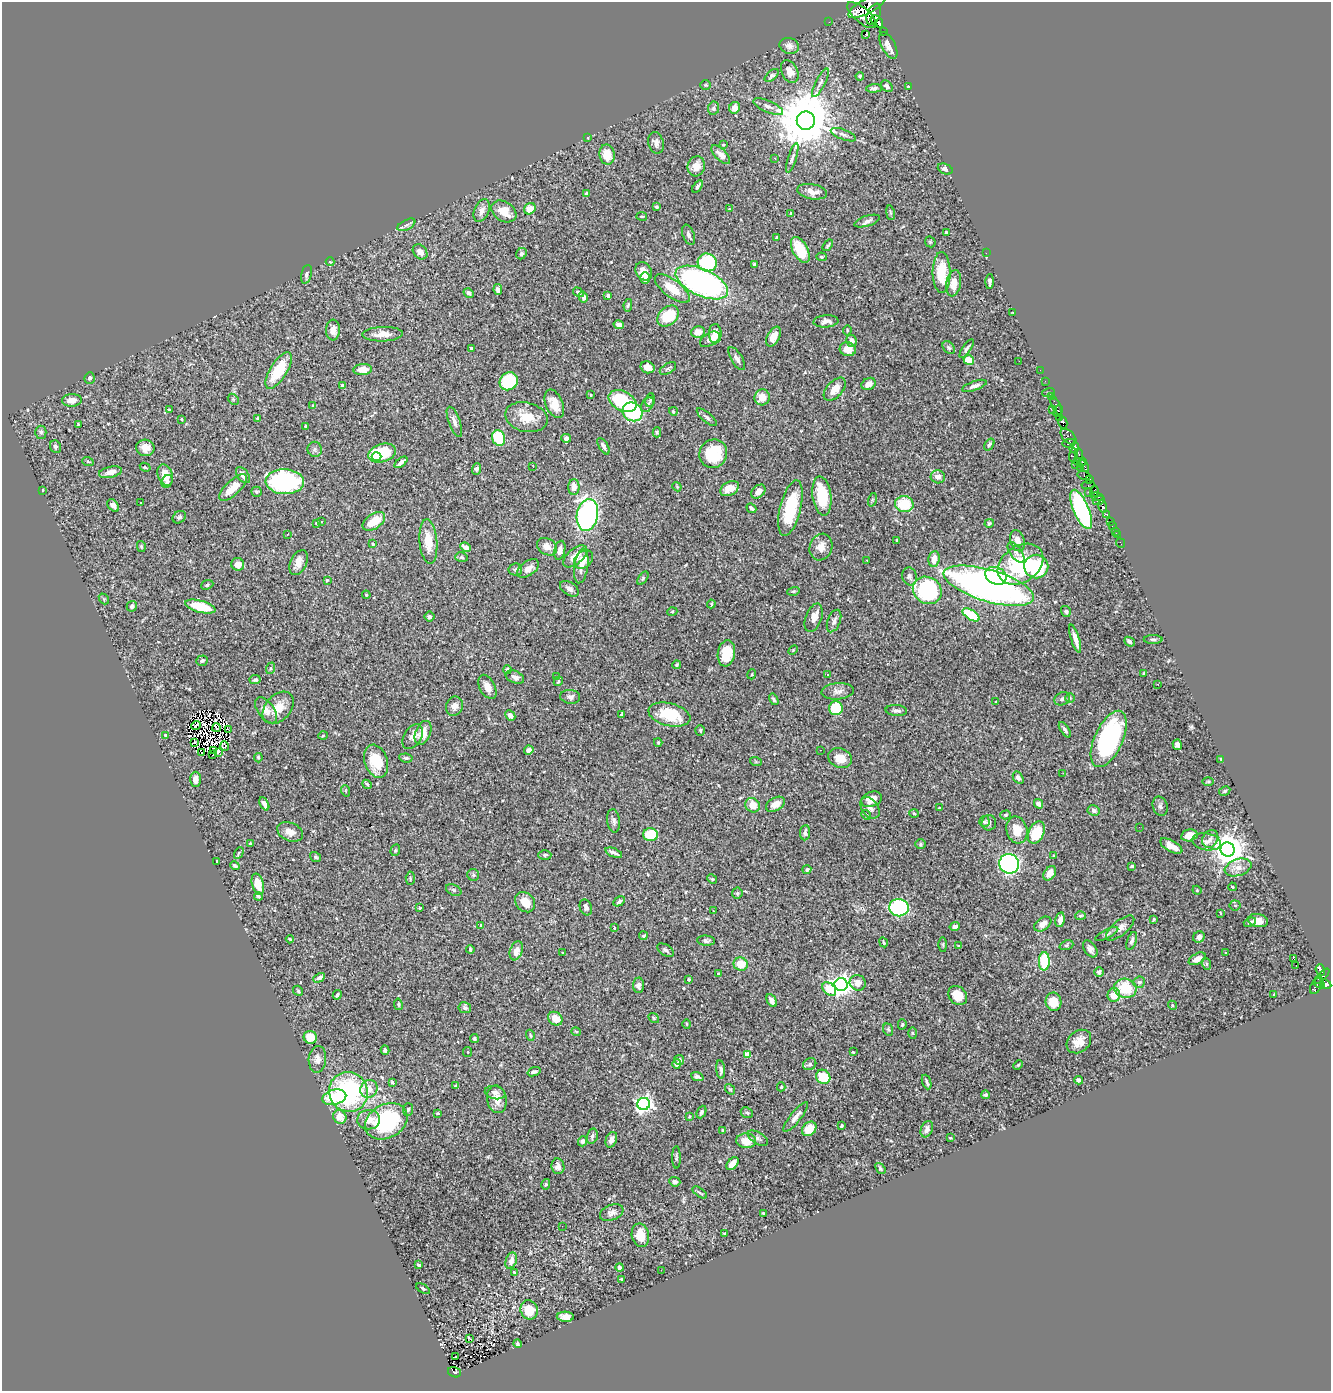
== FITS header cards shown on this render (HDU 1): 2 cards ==
NAXIS1  =                 1329
NAXIS2  =                 1389

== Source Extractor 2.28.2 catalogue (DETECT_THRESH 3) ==
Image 1329 x 1389 px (HDU 1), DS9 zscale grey, 1 PNG px = 1 image px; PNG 1333 x 1393 px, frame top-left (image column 1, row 1389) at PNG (2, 2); each listed source drawn as its Kron ellipse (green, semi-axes under 4 px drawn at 4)
Background 0.669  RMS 0.015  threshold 0.0436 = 3 sigma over >= 5 px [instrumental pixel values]
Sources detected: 525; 3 with non-positive FLUX_AUTO (blend fragments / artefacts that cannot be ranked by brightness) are neither listed nor drawn; of the other 522, the 500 brightest by FLUX_AUTO listed and drawn (22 fainter detections omitted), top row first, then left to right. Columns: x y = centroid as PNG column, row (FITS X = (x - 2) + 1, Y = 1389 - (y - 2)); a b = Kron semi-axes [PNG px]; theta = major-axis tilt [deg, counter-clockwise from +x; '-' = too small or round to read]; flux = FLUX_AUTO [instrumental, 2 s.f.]
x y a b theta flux
867 6 21 7 28 5000
874 14 11 6 65 4600
862 15 18 7 -41 6200
877 21 7 5 -45 8900
829 22 2 2 - 10
884 32 3 2 - 17
866 35 3 3 - 6.3
888 45 14 6 -63 6.7
789 46 10 8 -16 4
790 72 12 8 -64 9
772 76 8 4 41 1.9
860 76 4 4 - 1.7
820 83 16 4 63 3.7
706 85 5 5 - 1.4
887 86 7 4 -46 2.7
908 86 3 2 - 0.76
874 88 8 4 5 2.2
768 106 16 6 -24 4.7
713 108 6 5 - 2
734 108 6 5 - 6.4
806 121 9 9 - 7200
843 135 13 5 -22 3.4
588 137 3 2 - 0.83
656 143 11 7 -78 5.5
723 145 4 3 - 0.88
607 155 10 7 -80 15
721 155 12 5 -44 6.9
775 158 3 2 - 0.8
792 158 15 3 73 2.9
696 166 10 8 74 11
945 169 8 5 -21 3.6
697 186 7 4 57 2.6
812 192 15 7 -11 8.5
587 193 4 3 - 3
657 207 4 3 - 1.4
530 209 6 5 - 13
729 209 4 3 - 0.86
482 210 12 7 66 6
504 211 13 9 -32 15
791 213 3 3 - 0.87
890 213 7 3 -81 1.1
642 216 5 2 - 0.94
867 221 13 5 17 3.6
406 225 10 5 27 3.2
946 233 4 4 - 1.6
689 235 10 5 -70 3.6
777 238 4 3 - 2.2
930 242 6 5 - 1.3
828 245 6 3 52 1.7
800 250 14 7 -62 25
420 252 8 6 -48 7
986 253 2 2 - 5.2
521 254 6 5 - 1.8
821 257 5 4 - 1
330 262 4 3 - 1.3
707 262 9 9 - 84
754 265 4 3 - 2.3
644 271 10 7 -56 9.5
942 272 20 9 -90 30
306 274 9 5 76 2.8
645 278 6 5 - 5.5
990 281 7 3 89 2.3
702 283 28 13 -24 340
954 283 13 7 79 12
672 289 21 8 -37 21
498 290 5 4 - 3.2
578 292 6 4 -32 2
469 293 5 4 - 2.6
608 296 4 3 - 2.1
583 297 5 4 - 3.7
628 305 6 4 80 1.5
1013 312 2 2 - 7.6
668 316 12 9 43 32
826 321 12 6 5 4.4
619 325 5 4 - 6.1
333 330 10 7 87 6.2
847 330 5 3 - 1
698 332 7 5 13 9.5
383 334 20 7 2 10
715 334 9 6 89 9.4
773 337 11 6 63 9.8
710 339 11 6 30 4.9
852 341 6 5 - 4.6
471 348 3 3 - 1.9
949 348 7 5 -51 2
848 349 8 7 - 9.8
967 349 11 4 56 2.6
737 359 13 5 -58 4.1
969 360 5 5 - 14
1019 361 2 2 - 1.2
647 367 7 6 - 7.9
363 369 9 5 5 13
668 369 9 5 31 1.9
1040 370 2 2 - 14
279 371 21 8 58 39
90 378 6 5 - 2.4
509 381 9 8 - 55
1045 381 2 2 - 2.9
869 384 7 6 - 7.9
342 385 3 3 - 2.6
974 386 13 4 19 4.3
835 389 14 8 47 10
1048 393 6 2 18 45
591 395 3 2 - 0.81
1051 396 4 2 - 41
762 397 8 7 - 11
233 399 6 4 -46 1.4
72 400 10 6 5 6.2
650 400 7 4 79 1.9
623 401 15 9 -27 56
554 404 15 8 -67 13
647 405 8 5 55 2.4
313 406 3 2 - 0.73
1056 406 9 3 -65 110
1052 409 3 2 - 26
169 410 3 2 - 0.87
673 411 4 4 - 1.7
1058 411 6 3 67 780
632 412 10 9 - 81
526 417 21 14 -14 19
707 417 12 5 -40 2.8
1059 417 4 3 - 570
257 418 3 3 - 1
182 419 3 3 - 1
454 422 16 5 -70 4.9
1063 423 6 3 -78 370
79 424 3 3 - 5.4
305 426 3 2 - 1
41 432 6 5 - 2.6
657 432 5 4 - 1.2
1068 437 10 5 -45 810
499 438 8 6 -71 37
566 438 5 4 - 3.3
1069 443 6 3 10 1100
989 444 6 3 57 1.7
603 446 9 4 -59 3.7
55 447 6 5 - 2.4
145 448 9 8 - 8.2
1074 448 5 3 - 830
315 449 7 7 - 3
382 453 14 9 18 55
713 454 14 13 - 35
1079 454 5 3 - 310
1073 455 7 3 88 370
376 456 5 4 - 7.9
1077 461 4 3 - 260
88 462 6 3 -21 1.2
401 462 7 3 40 3.2
1082 462 4 4 - 110
1075 464 2 2 - 8.7
1084 466 6 3 -60 340
145 467 5 3 - 1.2
533 467 2 2 - 3.7
1080 467 3 3 - 420
477 469 6 4 68 1.7
110 472 11 5 12 7
165 475 11 7 -69 13
243 475 9 5 -53 5.6
1084 476 6 3 -16 870
938 477 7 6 - 5.8
1089 479 4 3 - 760
167 481 7 5 63 2.7
285 482 19 12 -2 150
1088 485 6 3 10 290
574 487 8 5 88 10
677 487 5 3 - 0.92
233 488 17 7 44 14
730 489 10 6 30 12
42 490 3 3 - 1.8
1094 491 6 3 86 91
256 492 5 5 - 1.7
758 492 8 6 40 6.1
1089 492 2 2 - 6.3
822 496 20 9 -83 38
1097 497 6 3 -8 110
872 500 7 4 72 1.3
1099 500 6 3 16 60
141 503 3 3 - 2.5
904 504 9 8 - 31
113 505 7 5 -49 4.9
1103 506 6 3 -72 900
751 508 5 3 - 2.2
790 508 28 10 76 49
1081 509 21 7 -67 160
1106 514 4 3 - 210
587 515 16 10 80 250
179 517 7 5 37 1.8
374 521 13 7 35 21
322 522 3 2 - 0.9
1110 522 3 3 - 52
316 523 3 2 - 0.76
989 523 5 4 - 1.5
1112 526 2 2 - 8.7
1115 531 3 2 - 16
288 534 3 2 - 1.8
1117 535 4 2 - 7.7
897 540 3 2 - 0.74
428 541 22 9 -85 20
1017 541 11 7 -74 7.2
1120 543 5 2 - 15
373 544 3 3 - 1.4
141 546 6 4 -79 1
466 547 6 4 -24 4.4
547 547 11 8 -30 6.7
821 547 13 11 69 9.9
560 550 9 5 77 4.5
1016 552 12 5 -54 3.4
575 556 14 7 41 13
461 557 6 4 -16 2
583 559 10 8 40 8.7
934 559 8 5 81 10
867 560 3 3 - 2.7
298 563 13 8 64 8.2
238 564 6 6 - 8.8
1021 564 25 18 35 74
581 566 17 7 82 7.7
1036 567 12 12 - 58
528 568 12 7 36 7.2
515 569 7 6 - 2.4
909 576 9 7 -77 3.3
996 576 11 8 -23 45
643 578 8 4 55 1.6
327 580 4 4 - 1.3
207 585 6 4 22 1.8
989 586 47 16 -16 520
569 589 10 6 -34 3.9
927 590 15 13 -33 110
793 591 6 4 17 1.2
366 595 4 3 - 1
104 599 6 4 -50 1.2
711 604 4 3 - 1.2
132 606 5 5 - 3.7
200 607 15 6 -15 31
1066 611 6 5 - 1.9
672 612 5 3 - 0.92
971 615 9 5 -32 36
430 617 5 5 - 2.5
814 618 15 8 70 8.4
834 621 12 6 69 3.7
1075 639 15 3 -73 6.2
1153 639 9 3 0 1.6
1129 642 5 3 - 2.7
793 650 5 3 - 0.98
726 653 13 8 82 26
202 661 6 5 - 1.7
677 665 4 3 - 1.3
271 668 6 4 71 1.5
507 670 4 3 - 1.6
1144 673 3 3 - 1.2
752 674 5 3 - 0.91
827 674 3 2 - 1.1
556 676 3 2 - 0.76
515 677 10 6 -23 3.9
255 680 5 4 - 2.2
558 681 5 4 - 1.7
1158 684 2 2 - 0.82
487 687 13 7 -63 7.7
838 691 16 8 4 6
570 697 10 7 -5 3.6
1070 698 4 4 - 1.2
774 699 6 4 -59 1.9
1062 699 8 6 30 2.5
996 702 4 3 - 1
454 706 10 8 62 5.8
278 708 18 12 48 15
836 708 7 7 - 31
266 710 15 8 -54 7.6
896 711 11 5 -4 3.5
622 714 4 3 - 1.7
510 715 5 4 - 4.4
669 715 21 11 -14 39
196 725 5 2 - 1.8
216 728 4 4 - 1.5
228 729 2 2 - 550
700 730 5 4 - 1.6
1065 730 9 4 -56 2.7
423 733 12 7 68 13
165 735 3 3 - 0.8
323 736 5 3 - 0.88
413 737 13 8 58 6.6
1109 739 30 14 65 140
195 742 3 2 - 1.3
658 743 4 4 - 1.1
1177 745 5 4 - 3.2
225 746 5 4 - 4.4
214 750 4 2 - 0.73
529 750 5 4 - 2.6
821 750 2 2 - 3.2
218 752 4 3 - 5.6
201 753 3 2 - 1.7
213 755 3 2 - 2.7
258 758 5 3 - 1.3
406 758 7 4 -7 1.8
840 758 12 9 -21 12
1221 759 4 2 - 0.84
376 761 17 11 -71 28
756 762 6 4 -19 1
1063 773 2 2 - 2.7
1018 778 6 4 -57 3.7
196 779 7 5 -90 6.4
1208 782 6 3 0 1.1
367 784 5 3 - 1.4
346 791 6 3 -72 0.89
1225 791 6 4 28 1.5
871 799 10 7 21 10
264 804 7 4 -64 4.2
775 804 10 6 28 7.1
1038 804 5 4 - 4.1
753 805 8 7 - 11
1160 806 10 7 -70 3.4
870 808 12 8 -53 4.7
939 808 3 3 - 1.4
1094 810 6 5 - 2.8
914 813 5 3 - 0.92
866 815 5 4 - 1.9
1005 815 5 4 - 1.5
614 821 12 6 -83 3.8
984 821 5 5 - 1.8
989 823 8 7 - 4
1139 827 2 2 - 1.3
1017 830 14 10 -74 15
290 832 13 9 -24 7.8
1036 832 12 7 64 34
805 833 8 5 84 3.2
650 835 7 6 - 32
1189 835 8 6 12 9.3
1210 839 9 7 57 4.9
1207 842 15 8 -10 6.6
250 844 3 3 - 1.4
920 844 5 5 - 1.4
1171 846 12 5 -29 11
395 850 6 4 70 1.4
1228 850 7 7 - 1900
239 853 6 3 62 1.1
614 853 9 3 -21 3.4
545 855 6 5 - 1.8
1053 856 4 2 - 0.81
315 857 5 4 - 1.7
217 861 3 3 - 0.98
1009 864 10 9 - 240
235 866 5 3 - 1.7
1132 866 4 3 - 1.2
1238 867 14 8 18 9.1
807 870 4 4 - 1.9
1050 873 8 5 55 9.1
473 875 6 6 - 1.6
410 878 7 4 85 1.3
712 879 5 4 - 1.2
258 884 11 6 -75 14
1232 887 4 3 - 1
454 890 8 5 -27 2.2
1197 890 4 4 - 1
737 893 5 5 - 1.3
258 896 4 3 - 1.5
619 901 6 4 28 2.6
525 902 11 9 -45 13
1235 905 5 5 - 1.3
586 907 8 6 -71 3.1
420 908 3 3 - 1.1
899 908 10 8 -6 110
713 911 3 2 - 1.1
1221 913 4 2 - 1.4
1080 916 5 4 - 1.4
1154 919 4 3 - 1.2
1060 920 7 4 78 5.8
1258 921 10 6 -10 9.5
1250 922 6 4 21 1.9
1043 924 9 6 35 7.4
481 925 3 3 - 1.5
955 926 5 4 - 3.2
614 927 3 2 - 1.2
1120 928 17 7 40 7.7
1107 934 13 4 26 2.5
643 936 4 3 - 1.5
1199 937 6 5 - 5.2
290 939 4 4 - 1.2
706 941 9 5 -4 2.7
1132 941 9 4 69 3.3
884 942 5 3 - 1.5
943 945 7 3 -89 1.3
1066 945 7 4 20 1.7
959 946 4 3 - 0.79
470 949 4 3 - 1.3
1090 949 9 6 -55 4
665 950 9 5 -30 2.5
516 951 10 6 70 8.1
562 953 3 3 - 2.1
1225 953 3 2 - 1.2
1293 958 3 2 - 17
1197 959 9 5 27 7
1044 961 9 5 88 46
741 964 7 6 - 15
1207 964 6 4 -71 1.2
1296 965 3 2 - 3.7
1320 970 6 4 -70 250
1099 972 5 4 - 2.9
718 974 3 3 - 2
1322 976 9 4 44 430
319 978 6 4 28 3.2
688 979 3 3 - 1.7
1139 982 6 5 - 1.9
858 983 8 7 - 7.1
1319 983 5 3 - 330
841 984 6 6 - 620
1325 984 6 4 -26 1000
639 985 7 5 87 3.7
1316 986 9 5 59 460
1125 988 11 9 -11 33
829 989 8 5 -44 23
298 991 5 4 - 1.3
1274 994 3 2 - 1.5
337 995 5 3 - 1.9
1114 995 7 6 - 15
958 996 10 8 -48 15
772 1001 7 4 -62 5.3
1053 1002 9 8 - 19
398 1004 6 4 -80 1.5
1172 1005 5 3 - 0.97
465 1008 6 5 - 3.4
654 1018 6 4 -38 1.3
555 1019 7 6 - 12
687 1024 4 3 - 0.91
902 1024 5 4 - 1.6
888 1030 6 5 - 1.6
576 1032 4 4 - 1
913 1033 5 3 - 1.1
530 1035 5 3 - 1.1
310 1037 7 6 - 14
474 1039 4 4 - 1.5
1079 1041 13 10 40 10
385 1050 4 4 - 2.8
468 1052 5 4 - 1
853 1052 3 3 - 1.1
747 1055 4 4 - 18
317 1059 13 8 86 5.5
679 1060 5 5 - 2.5
677 1064 5 4 - 3.9
810 1064 7 5 32 2.2
1018 1065 5 3 - 1
721 1070 9 4 -84 3
534 1072 6 4 19 2.6
697 1077 6 4 -20 2.5
823 1077 7 7 - 27
1078 1080 4 4 - 3.9
392 1082 3 3 - 2.2
927 1082 7 3 -69 2.2
456 1086 3 3 - 1.5
781 1087 4 4 - 1.1
369 1089 9 8 - 9.2
730 1089 6 4 -52 1.4
348 1092 20 19 - 140
495 1093 10 6 -11 3.9
986 1095 4 4 - 1.7
334 1097 12 7 14 36
497 1099 14 10 -80 11
644 1104 6 6 - 370
408 1109 6 5 - 1.9
701 1112 6 4 66 2.5
438 1113 3 2 - 0.89
747 1113 6 5 - 2.1
689 1116 4 3 - 0.95
340 1117 7 6 - 13
796 1117 18 5 52 6
369 1120 11 9 0 9.4
386 1121 22 17 28 98
841 1126 3 3 - 1.3
809 1129 8 6 46 17
927 1129 8 5 67 4.5
723 1130 3 2 - 0.9
592 1136 8 5 75 2.6
758 1138 11 5 -31 3
950 1138 3 2 - 0.81
611 1140 8 5 69 4.7
583 1141 5 4 - 3.6
746 1141 10 7 -4 13
676 1157 11 2 -89 1.4
733 1164 7 5 50 9.3
558 1166 8 6 -82 4.7
880 1169 6 4 -52 1.4
675 1182 5 4 - 2.6
546 1184 5 4 - 1.2
700 1192 8 3 -37 1.4
612 1213 12 7 22 4.7
763 1213 4 4 - 1.2
562 1226 2 2 - 2
725 1233 3 2 - 1.2
640 1235 12 8 -79 14
511 1261 8 5 71 6.4
419 1265 3 3 - 1.4
620 1268 4 3 - 4.1
661 1270 2 2 - 3.3
514 1272 4 3 - 0.79
622 1279 3 3 - 1.2
423 1289 7 4 -32 1.5
529 1310 10 8 -69 22
565 1317 8 5 -3 6.3
469 1338 4 2 - 0.9
517 1344 4 4 - 1.6
455 1356 3 2 - 3.6
454 1372 7 5 -17 55
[22 fainter detections neither listed nor drawn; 3 non-positive-flux detections neither listed nor drawn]